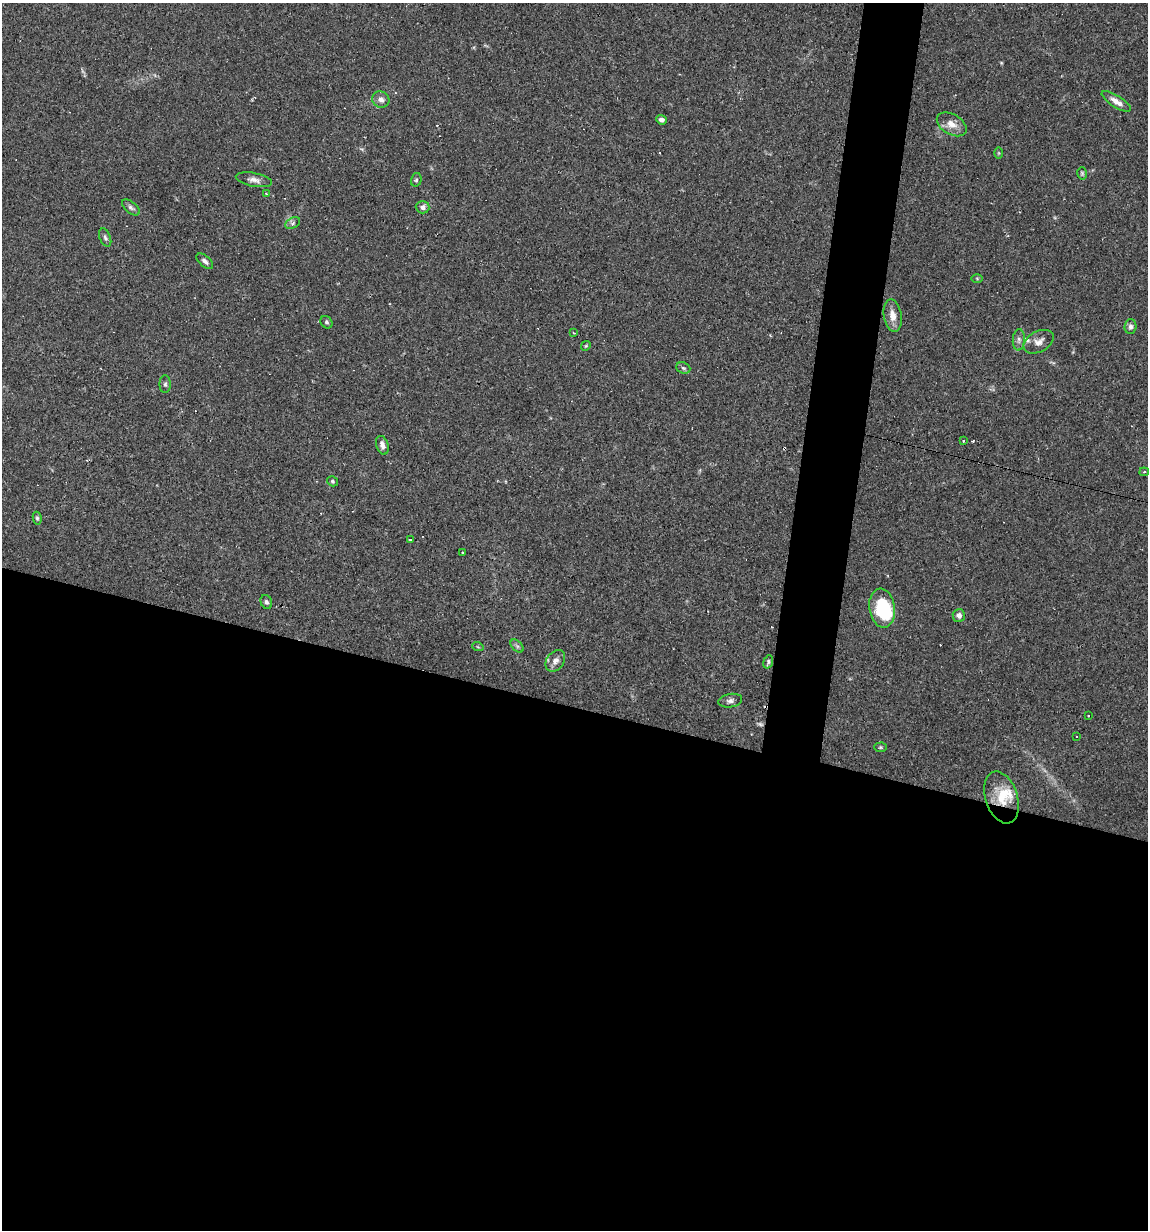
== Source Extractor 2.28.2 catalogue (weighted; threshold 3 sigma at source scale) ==
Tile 14 of 4 x 4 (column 2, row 4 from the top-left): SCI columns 1382-2527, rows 1-1228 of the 4935 x 4911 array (HDU 1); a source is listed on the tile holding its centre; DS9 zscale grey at full resolution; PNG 1150 x 1232 px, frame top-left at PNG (2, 3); each listed source drawn as its Kron ellipse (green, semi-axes under 4 px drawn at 4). Shown black and unused: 46% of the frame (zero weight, under 2 of 3 exposures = <1% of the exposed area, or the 3 px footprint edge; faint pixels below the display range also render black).
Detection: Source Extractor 2.28.2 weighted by HDU 2 'WHT'; one run over the whole footprint, this tile lists its part. Background 0.0551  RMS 0.0043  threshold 0.0196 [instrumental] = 3 sigma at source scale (4.5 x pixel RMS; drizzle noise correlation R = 1.50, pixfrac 1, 0.05/0.05 arcsec/px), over >= 5 px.
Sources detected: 57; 1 too faint to see at this stretch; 10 cosmic-ray / hot-pixel residue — neither listed nor drawn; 3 inside a brighter listed object's ellipse — not listed separately; the other 43 listed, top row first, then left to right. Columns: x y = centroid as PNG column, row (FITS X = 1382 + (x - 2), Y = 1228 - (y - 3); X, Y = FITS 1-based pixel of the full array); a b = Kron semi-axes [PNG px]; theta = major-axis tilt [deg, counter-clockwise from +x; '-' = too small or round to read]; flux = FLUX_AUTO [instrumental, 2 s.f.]
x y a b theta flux
381 100 9 8 - 2.1
1116 101 17 6 -32 3.3
661 120 5 4 - 1.9
952 124 16 10 -30 4.3
999 153 5 3 - 0.38
1082 173 6 4 -75 0.63
254 180 18 6 -11 2.5
416 180 7 5 74 0.82
266 194 3 3 - 0.53
131 207 10 5 -39 1.2
423 207 7 6 - 1.8
293 223 8 5 27 1
105 238 10 5 -69 1
205 261 10 5 -41 1.4
977 278 6 4 -1 0.45
893 316 16 9 -81 4.2
326 322 7 5 -49 0.94
1130 326 7 6 - 1.3
574 333 3 3 - 0.32
1019 340 11 6 87 1.6
1039 342 16 10 29 3.1
586 346 5 4 - 0.52
683 368 7 5 -21 0.76
165 384 9 5 -90 1
963 440 3 2 - 0.63
382 445 9 6 -73 2.3
1144 472 5 4 - 0.54
332 481 6 5 - 0.74
37 518 6 4 -81 0.7
410 540 3 3 - 0.95
462 552 3 2 - 0.65
266 602 7 5 -67 1
882 608 19 13 -82 24
959 615 6 6 - 2
517 646 8 4 -45 0.9
478 647 6 3 -18 0.47
555 661 12 8 54 2.4
768 662 7 4 72 0.79
730 701 12 6 9 1.6
1088 716 3 2 - 0.86
1076 736 3 2 - 0.58
880 747 6 4 1 0.57
1002 798 27 16 -72 11
Overlapping masked pixels (flux is a lower limit): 1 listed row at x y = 1002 798